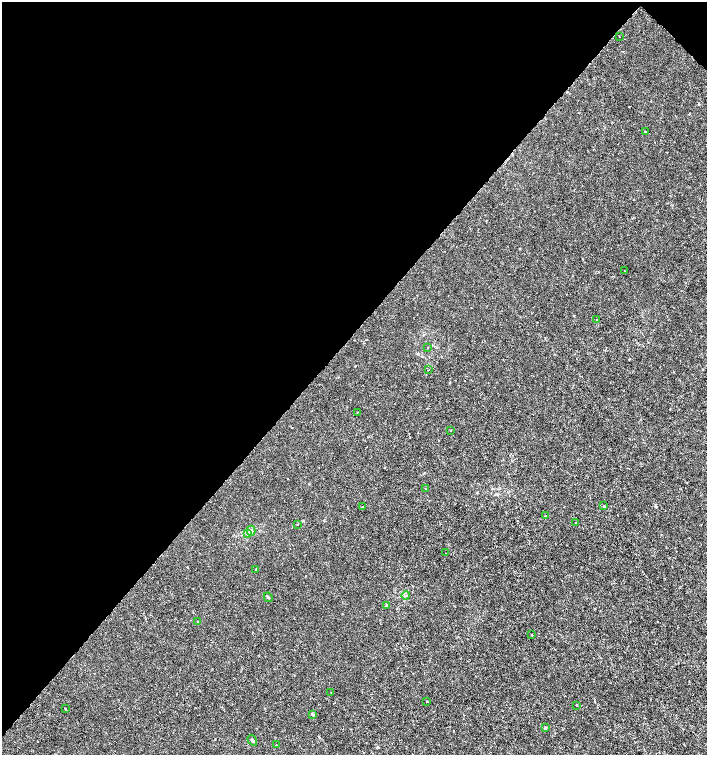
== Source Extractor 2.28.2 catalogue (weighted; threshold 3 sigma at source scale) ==
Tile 2 of 4 x 4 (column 2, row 1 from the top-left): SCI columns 1639-3047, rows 4517-6022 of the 6029 x 6029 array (HDU 1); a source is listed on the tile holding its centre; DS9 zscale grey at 2 x 2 block average (1 PNG px = mean of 2 x 2 image px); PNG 709 x 757 px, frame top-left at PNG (2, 2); each listed source drawn as its Kron ellipse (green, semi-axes under 4 px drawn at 4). Shown black and unused: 45% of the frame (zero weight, under 3 of 6 exposures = <1% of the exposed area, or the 3 px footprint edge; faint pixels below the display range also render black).
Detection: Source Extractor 2.28.2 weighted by HDU 2 'WHT'; one run over the whole footprint, this tile lists its part. Background -1.77e-04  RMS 0.001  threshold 0.00422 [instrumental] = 3 sigma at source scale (4.09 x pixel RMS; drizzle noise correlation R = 1.36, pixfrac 0.8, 0.0396/0.0396 arcsec/px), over >= 5 px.
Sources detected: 32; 1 cosmic-ray / hot-pixel residue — neither listed nor drawn; the other 31 listed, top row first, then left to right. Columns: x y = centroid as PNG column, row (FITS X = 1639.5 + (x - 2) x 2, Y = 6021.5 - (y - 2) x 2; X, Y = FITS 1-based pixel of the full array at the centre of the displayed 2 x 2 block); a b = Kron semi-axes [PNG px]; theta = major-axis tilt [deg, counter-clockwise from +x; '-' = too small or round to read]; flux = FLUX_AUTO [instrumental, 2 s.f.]
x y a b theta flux
619 36 2 2 - 0.08
645 131 2 2 - 0.1
624 271 2 2 - 0.13
596 320 2 2 - 0.11
428 348 2 2 - 0.079
429 370 2 2 - 0.074
357 412 2 2 - 0.099
450 430 2 2 - 0.13
425 488 2 2 - 0.096
604 506 2 2 - 0.19
362 507 2 2 - 0.089
545 516 2 2 - 0.11
576 523 2 2 - 0.31
297 524 2 2 - 0.11
251 531 5 4 - 0.48
247 533 3 3 - 0.65
446 553 2 2 - 0.073
256 569 2 2 - 0.13
406 595 4 2 - 0.2
268 597 5 3 - 0.24
387 606 3 3 - 0.28
197 622 2 2 - 0.29
532 635 2 2 - 0.17
331 692 2 2 - 0.085
427 701 2 2 - 0.13
576 705 2 2 - 0.088
65 709 2 2 - 0.16
312 714 4 3 - 0.24
545 728 3 3 - 0.28
252 740 6 3 -56 0.35
276 745 2 2 - 0.15
Diffuse or blended objects may show on this block-average render without a row.